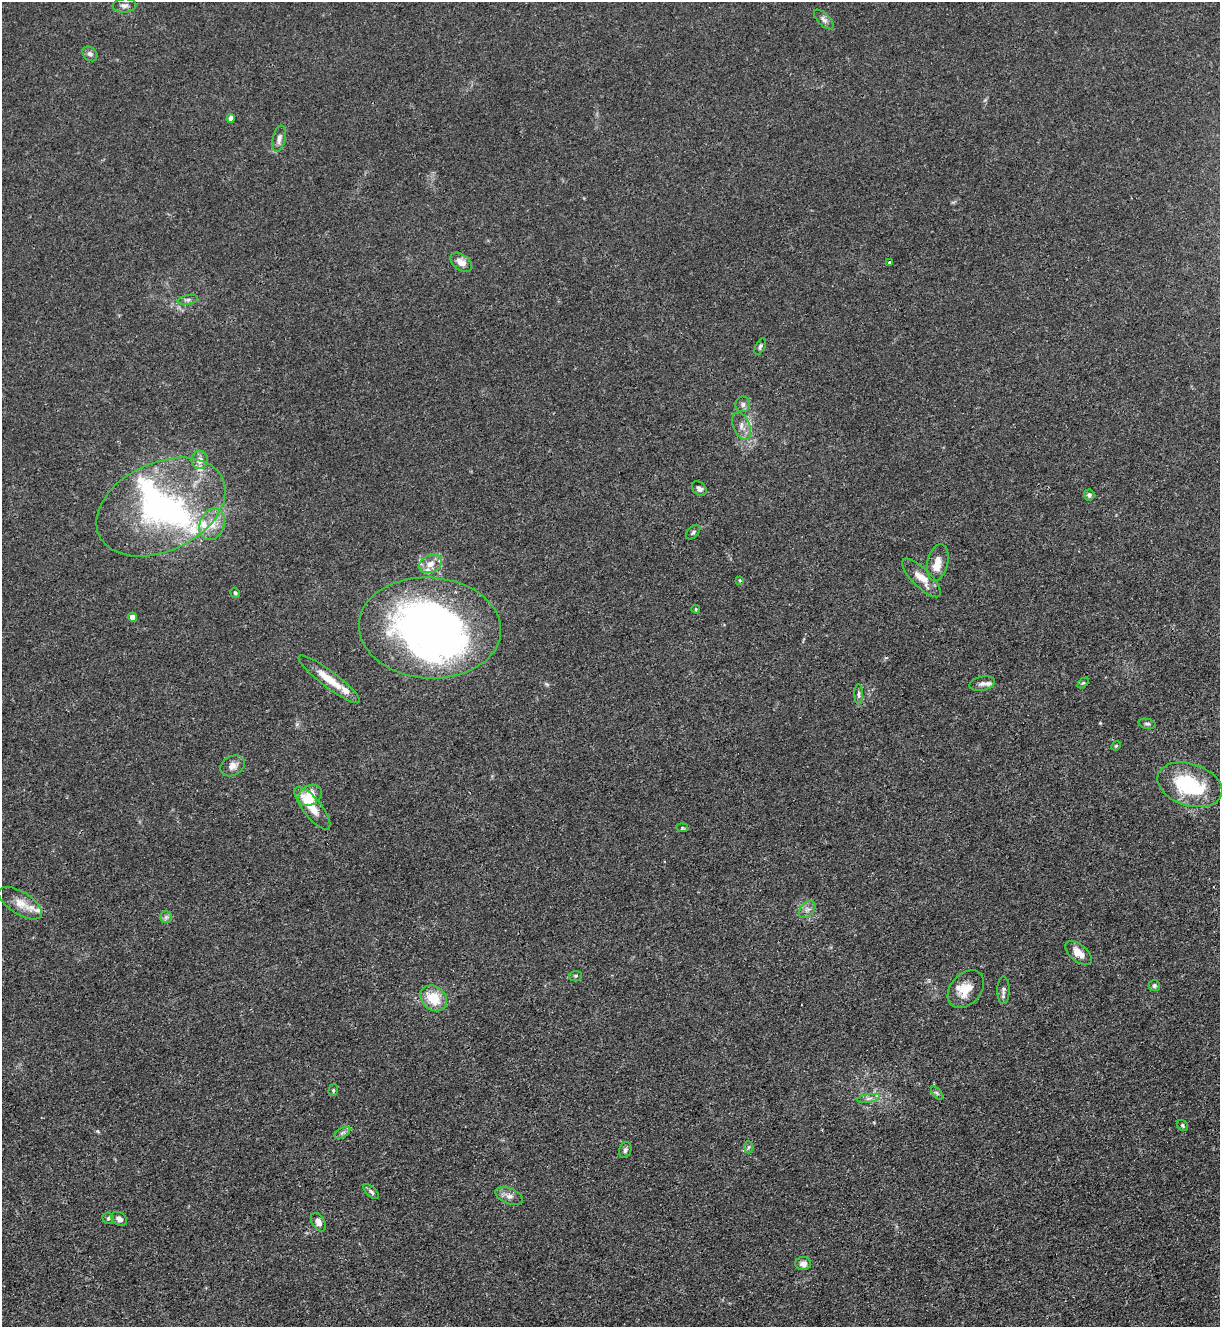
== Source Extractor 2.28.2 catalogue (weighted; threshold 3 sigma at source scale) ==
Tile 6 of 4 x 4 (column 2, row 2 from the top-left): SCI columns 1364-2581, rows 2653-3977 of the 5287 x 5305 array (HDU 1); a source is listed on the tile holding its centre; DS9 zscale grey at full resolution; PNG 1222 x 1329 px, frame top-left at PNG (2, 2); each listed source drawn as its Kron ellipse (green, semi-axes under 4 px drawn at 4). Shown black and unused: <1% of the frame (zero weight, under 3 of 4 exposures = <1% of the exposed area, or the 3 px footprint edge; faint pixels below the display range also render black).
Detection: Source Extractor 2.28.2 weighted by HDU 2 'WHT'; one run over the whole footprint, this tile lists its part. Background 0.0313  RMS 0.0027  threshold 0.0121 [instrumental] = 3 sigma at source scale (4.5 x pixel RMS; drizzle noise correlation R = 1.50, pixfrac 1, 0.05/0.05 arcsec/px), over >= 5 px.
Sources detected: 70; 5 inside a brighter object's white glare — neither listed nor drawn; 7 inside a brighter listed object's ellipse — not listed separately; the other 58 listed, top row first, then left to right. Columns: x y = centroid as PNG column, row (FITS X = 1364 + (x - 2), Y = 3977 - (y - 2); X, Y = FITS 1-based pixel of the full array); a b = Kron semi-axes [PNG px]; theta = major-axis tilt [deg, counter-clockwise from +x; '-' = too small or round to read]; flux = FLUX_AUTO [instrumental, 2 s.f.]
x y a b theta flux
125 6 12 7 6 1.1
824 19 12 6 -45 1
90 54 8 6 -44 0.89
231 118 4 4 - 1.9
279 139 13 6 77 1.2
461 262 12 7 -37 2.4
890 263 3 3 - 0.65
188 300 10 4 10 0.73
760 346 9 4 63 0.59
743 404 8 7 - 0.92
742 426 15 8 -67 2
200 460 9 8 - 1.9
699 489 8 6 -43 0.98
1089 495 5 5 - 0.79
161 507 68 44 25 53
212 524 16 12 67 4.1
693 532 9 5 44 0.59
938 562 19 10 77 3.4
430 564 12 8 25 2.5
921 578 25 9 -45 4.2
740 580 4 4 - 0.27
235 593 5 4 - 0.54
695 609 4 3 - 0.35
132 617 4 4 - 2.7
430 628 71 50 -4 74
329 679 38 8 -37 5.8
1083 683 6 4 43 0.4
982 684 13 7 12 1.3
859 694 10 4 -89 0.62
1147 724 9 5 -11 0.59
1116 746 5 4 - 0.3
232 766 13 9 29 1.7
1190 785 33 21 -18 19
310 795 13 9 34 6.9
312 808 26 9 -52 4.5
682 828 6 4 -7 0.36
20 903 25 11 -32 3.9
807 909 10 6 47 1.1
166 917 6 6 - 0.67
1079 953 15 8 -39 3.3
576 976 6 5 - 0.4
1154 986 6 5 - 0.68
966 989 21 15 48 4.9
1003 990 14 6 90 1
434 998 14 11 -40 7
333 1090 6 4 71 0.39
937 1093 7 4 -53 0.42
869 1098 11 4 9 0.86
1182 1125 6 5 - 0.44
342 1133 8 5 30 0.78
748 1147 6 4 88 0.42
625 1150 8 6 70 0.77
371 1192 9 5 -44 0.68
509 1196 14 7 -22 1.5
108 1218 6 5 - 0.52
119 1219 8 6 -33 1.3
318 1222 10 6 -60 1.5
803 1264 8 6 1 1.6